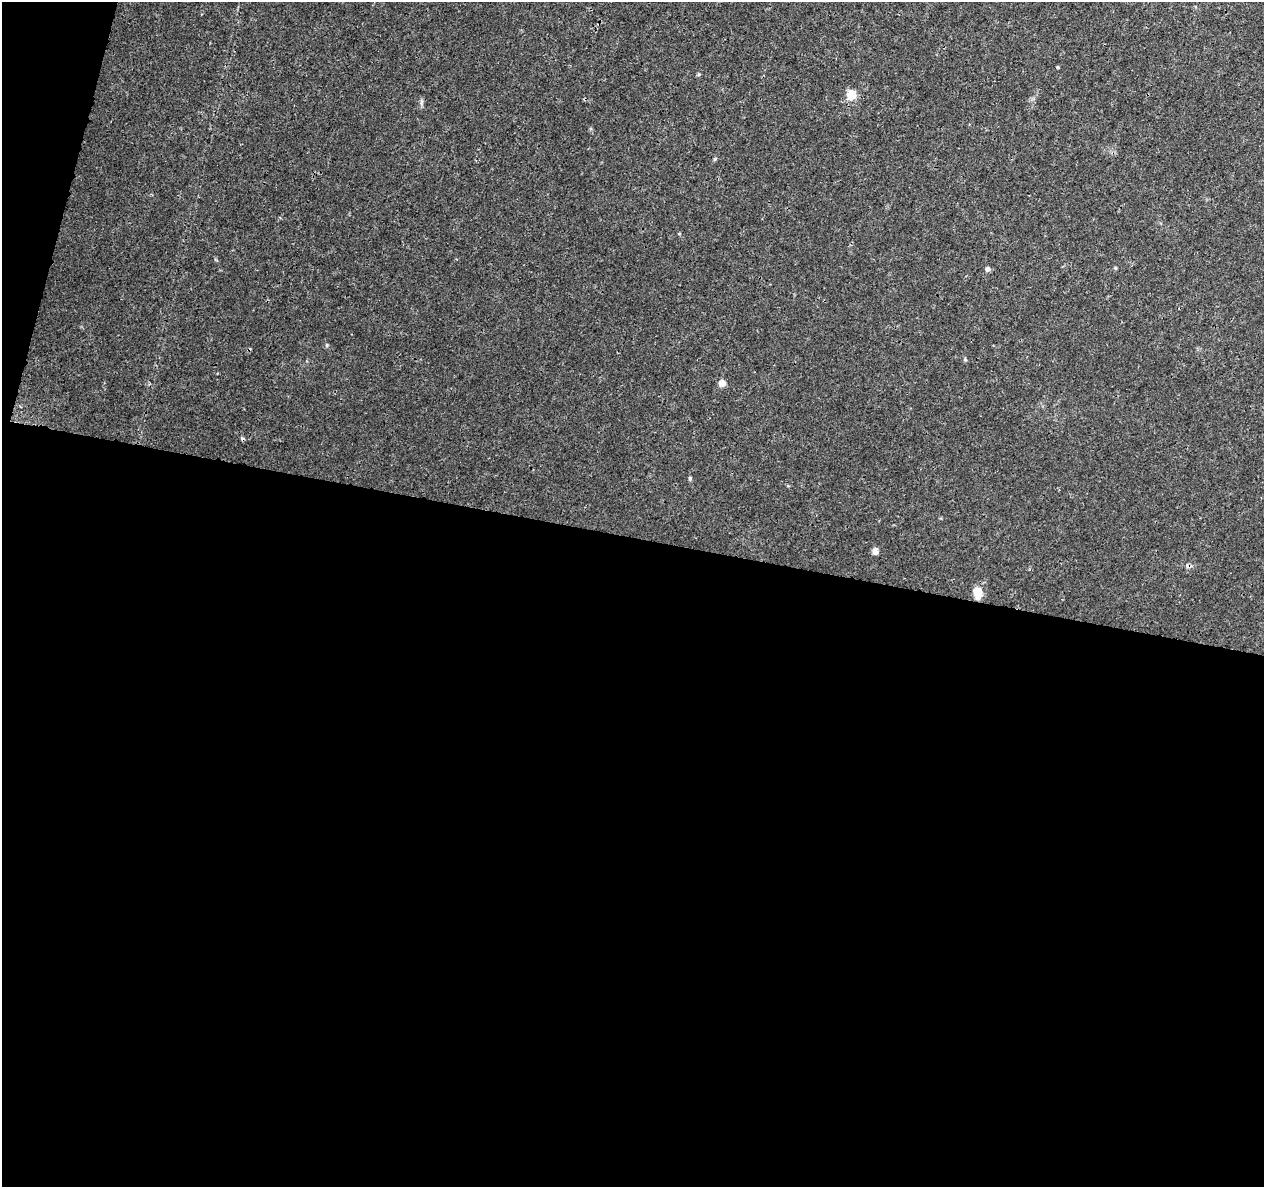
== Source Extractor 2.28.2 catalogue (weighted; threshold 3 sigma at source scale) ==
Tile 13 of 4 x 4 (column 1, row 4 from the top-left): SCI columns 2-1263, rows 226-1410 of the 5060 x 5251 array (HDU 1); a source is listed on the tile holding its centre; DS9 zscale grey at full resolution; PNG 1266 x 1189 px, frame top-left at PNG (2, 2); no overlay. Shown black and unused: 57% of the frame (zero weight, under 3 of 4 exposures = <1% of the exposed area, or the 3 px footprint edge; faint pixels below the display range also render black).
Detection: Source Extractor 2.28.2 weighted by HDU 2 'WHT'; one run over the whole footprint, this tile lists its part. Background 0.00727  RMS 0.0015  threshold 0.00661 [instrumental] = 3 sigma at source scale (4.5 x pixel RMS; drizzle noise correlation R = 1.50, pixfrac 1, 0.0396/0.0396 arcsec/px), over >= 5 px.
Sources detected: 11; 3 cosmic-ray / hot-pixel residue — not listed; the other 8 listed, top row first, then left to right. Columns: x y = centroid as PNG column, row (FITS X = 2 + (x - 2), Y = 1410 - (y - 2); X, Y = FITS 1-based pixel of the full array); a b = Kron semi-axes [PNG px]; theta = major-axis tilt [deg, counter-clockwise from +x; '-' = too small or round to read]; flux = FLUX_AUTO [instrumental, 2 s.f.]
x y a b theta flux
1058 67 3 3 - 0.15
851 95 5 5 - 8
987 269 5 5 - 0.52
965 360 5 5 - 0.19
722 383 5 5 - 1.4
690 478 6 4 -84 0.2
875 551 8 6 -77 0.63
978 593 13 8 -86 2.1